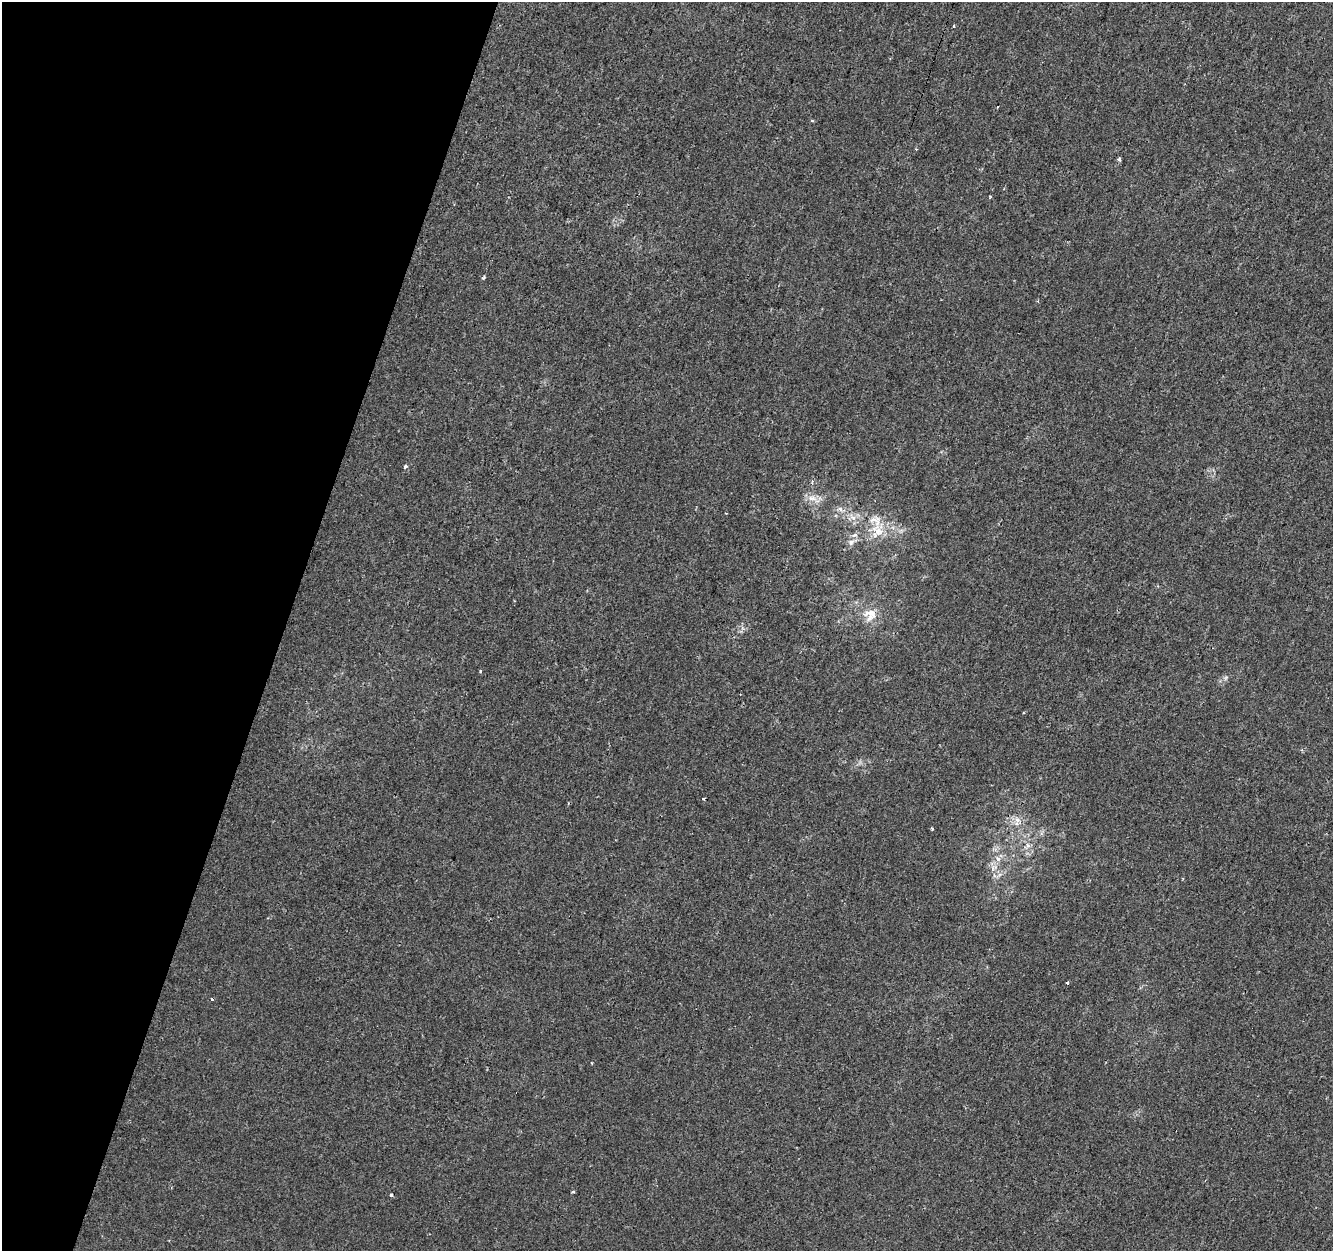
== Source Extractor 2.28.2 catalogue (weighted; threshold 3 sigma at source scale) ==
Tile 9 of 4 x 4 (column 1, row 3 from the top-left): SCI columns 36-1366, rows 1578-2826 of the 5374 x 5589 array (HDU 1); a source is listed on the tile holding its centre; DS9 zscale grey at full resolution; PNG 1335 x 1253 px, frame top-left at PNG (2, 2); no overlay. Shown black and unused: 21% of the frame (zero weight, under 2 of 3 exposures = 3% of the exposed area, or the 3 px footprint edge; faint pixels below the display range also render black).
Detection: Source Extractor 2.28.2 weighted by HDU 2 'WHT'; one run over the whole footprint, this tile lists its part. Background 1.37e-04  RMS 0.0028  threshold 0.0124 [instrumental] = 3 sigma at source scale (4.5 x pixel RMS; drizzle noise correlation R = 1.50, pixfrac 1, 0.0396/0.0396 arcsec/px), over >= 5 px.
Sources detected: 26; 2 cosmic-ray / hot-pixel residue — not listed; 2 inside a brighter listed object's ellipse — not listed separately; the other 22 listed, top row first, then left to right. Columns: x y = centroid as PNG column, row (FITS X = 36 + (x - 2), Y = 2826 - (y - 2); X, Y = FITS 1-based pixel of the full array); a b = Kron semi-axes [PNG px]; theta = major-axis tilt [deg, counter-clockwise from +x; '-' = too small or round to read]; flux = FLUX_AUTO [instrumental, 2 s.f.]
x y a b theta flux
1119 159 4 3 - 1.5
990 197 4 3 - 0.39
484 277 5 4 - 0.36
1038 301 3 3 - 0.27
405 466 3 3 - 1.2
812 481 4 3 - 0.33
812 498 17 8 -18 2.4
840 509 7 5 -30 0.84
853 517 13 6 -49 1.7
877 530 25 17 66 6.6
851 542 9 8 - 1.3
871 613 24 11 -3 4.2
480 671 3 3 - 0.32
1017 820 11 7 -56 1.8
932 829 3 3 - 0.39
1028 846 7 4 -20 0.65
998 858 8 5 -61 1
1183 879 4 3 - 0.24
1067 983 3 3 - 1.5
212 999 3 3 - 1.2
573 1192 5 3 - 0.32
391 1195 4 3 - 0.65